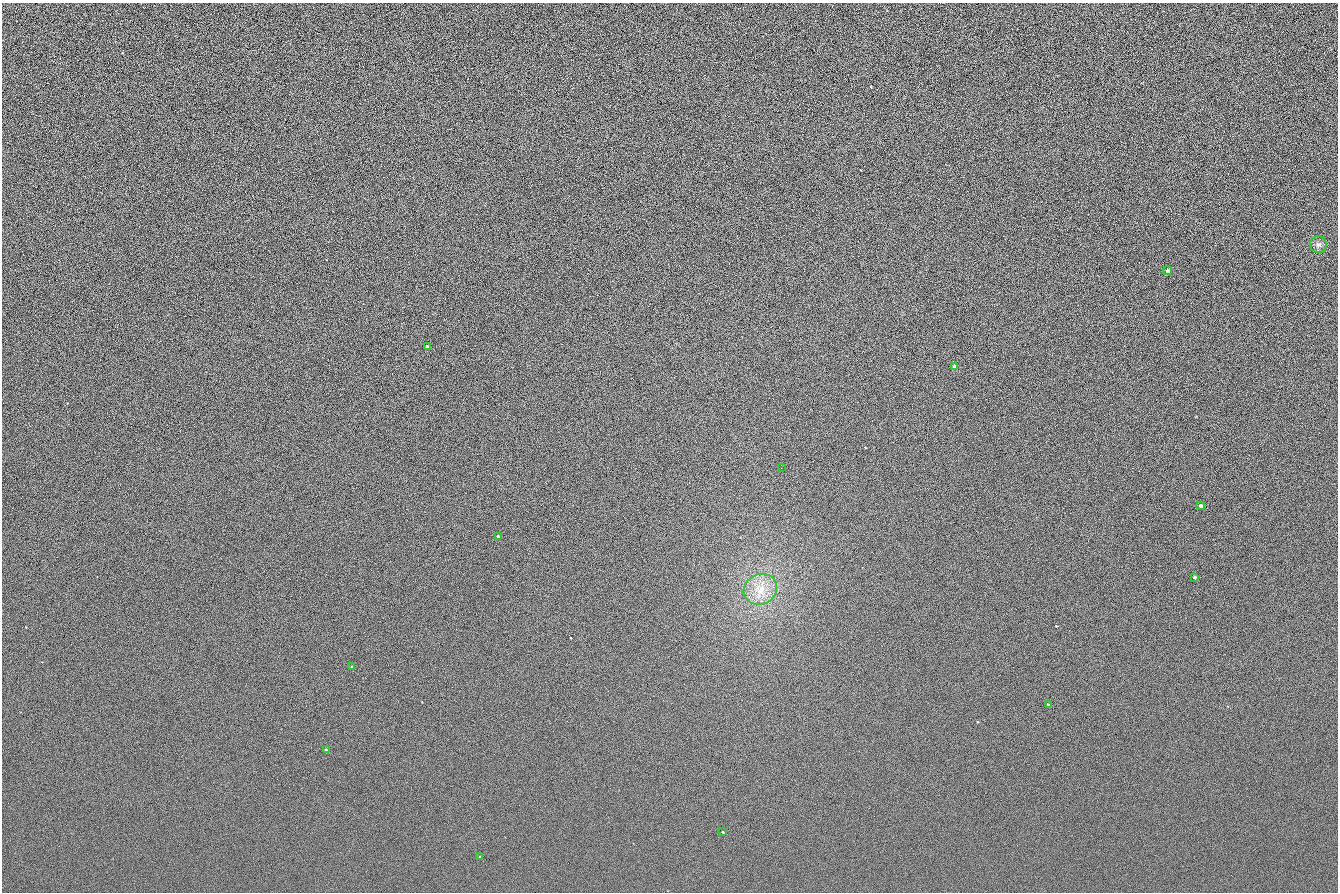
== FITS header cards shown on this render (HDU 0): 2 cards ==
NAXIS1  =                 1336 / length of data axis 1
NAXIS2  =                  890 / length of data axis 2

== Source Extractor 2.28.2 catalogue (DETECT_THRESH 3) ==
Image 1336 x 890 px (HDU 0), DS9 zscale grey, 1 PNG px = 1 image px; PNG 1340 x 894 px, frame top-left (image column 1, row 890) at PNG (2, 3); each listed source drawn as its Kron ellipse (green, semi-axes under 4 px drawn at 4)
Background 108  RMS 21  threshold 62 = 3 sigma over >= 5 px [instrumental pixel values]
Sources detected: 14; all 14 listed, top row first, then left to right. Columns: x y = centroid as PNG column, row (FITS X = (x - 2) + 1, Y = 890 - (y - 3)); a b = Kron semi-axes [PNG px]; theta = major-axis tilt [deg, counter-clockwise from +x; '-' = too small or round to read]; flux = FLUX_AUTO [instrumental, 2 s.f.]
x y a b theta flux
1318 244 8 8 - 5300
1167 271 4 4 - 3800
427 347 3 3 - 3900
954 367 4 3 - 5900
781 468 2 2 - 520
1201 506 4 3 - 5300
498 536 3 3 - 2300
1194 577 3 3 - 2200
760 589 17 15 28 28000
352 666 4 3 - 1300
1048 704 4 2 - 1400
326 750 3 3 - 1700
723 832 3 2 - 930
480 857 3 3 - 1300